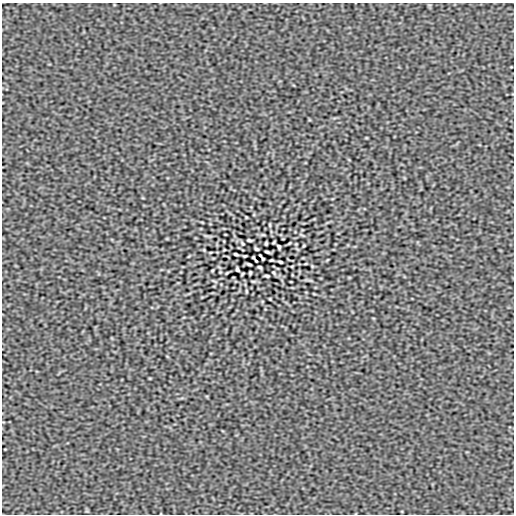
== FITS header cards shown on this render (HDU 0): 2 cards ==
NAXIS1  =                  512
NAXIS2  =                  512

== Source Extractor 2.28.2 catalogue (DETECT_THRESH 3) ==
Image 512 x 512 px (HDU 0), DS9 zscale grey, 1 PNG px = 1 image px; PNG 516 x 516 px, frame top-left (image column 1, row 512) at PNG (2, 3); no overlay
Background -4.35e-07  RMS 6.0e-05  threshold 1.80e-04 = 3 sigma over >= 5 px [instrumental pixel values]
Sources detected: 35; all 35 listed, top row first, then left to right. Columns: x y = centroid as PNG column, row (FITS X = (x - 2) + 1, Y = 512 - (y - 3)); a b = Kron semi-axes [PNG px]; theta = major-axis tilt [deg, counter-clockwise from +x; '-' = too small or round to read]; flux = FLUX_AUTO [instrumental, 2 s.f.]
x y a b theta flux
246 217 3 2 - 0.0023
202 222 4 2 - 0.003
270 225 5 2 - 0.0041
249 240 5 2 - 0.0063
274 242 4 2 - 0.0039
242 243 5 2 - 0.0045
266 243 3 3 - 0.0049
289 243 6 2 45 0.0032
296 244 2 2 - 0.0024
304 245 3 2 - 0.0034
279 247 4 3 - 0.0065
257 249 4 3 - 0.0059
204 250 5 3 - 0.0033
211 252 3 2 - 0.0029
267 252 5 2 - 0.0058
236 254 4 2 - 0.0061
245 256 3 2 - 0.0038
253 257 4 3 - 0.0036
263 259 4 3 - 0.0036
271 260 3 2 - 0.0038
280 262 4 2 - 0.0061
249 264 5 2 - 0.0058
305 264 3 2 - 0.0029
292 266 3 2 - 0.0025
312 266 5 3 - 0.0033
259 267 4 3 - 0.0059
237 269 4 3 - 0.0065
212 271 3 2 - 0.0034
227 273 6 2 45 0.0032
250 273 3 3 - 0.0049
274 273 5 2 - 0.0045
267 276 5 2 - 0.0063
246 291 5 2 - 0.0041
314 294 4 2 - 0.003
270 299 3 2 - 0.0023